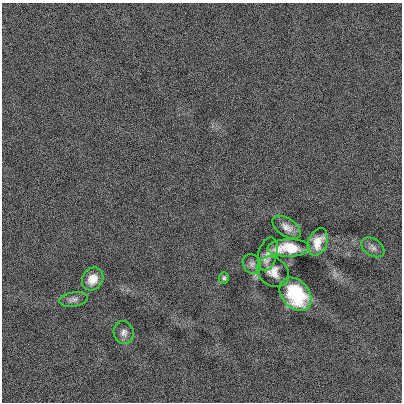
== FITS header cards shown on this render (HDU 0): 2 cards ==
NAXIS1  =                  400
NAXIS2  =                  400

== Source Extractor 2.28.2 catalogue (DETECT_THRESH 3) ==
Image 400 x 400 px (HDU 0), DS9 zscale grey, 1 PNG px = 1 image px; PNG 404 x 404 px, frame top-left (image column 1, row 400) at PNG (2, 3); each listed source drawn as its Kron ellipse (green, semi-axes under 4 px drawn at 4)
Background -0.00148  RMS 0.12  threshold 0.363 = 3 sigma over >= 5 px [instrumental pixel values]
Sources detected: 12; all 12 listed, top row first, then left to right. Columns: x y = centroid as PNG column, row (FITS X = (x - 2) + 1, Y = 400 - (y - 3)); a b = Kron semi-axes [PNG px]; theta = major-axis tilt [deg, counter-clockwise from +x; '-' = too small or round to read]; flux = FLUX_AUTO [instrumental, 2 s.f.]
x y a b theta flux
287 227 16 8 -34 62
318 242 14 9 68 110
373 247 13 8 -33 41
289 248 21 8 1 270
268 254 17 9 75 64
252 264 10 8 -55 34
273 272 17 14 -40 89
224 278 6 5 - 16
93 279 12 10 56 120
296 294 18 13 -50 510
73 299 14 7 9 38
124 333 11 10 - 44